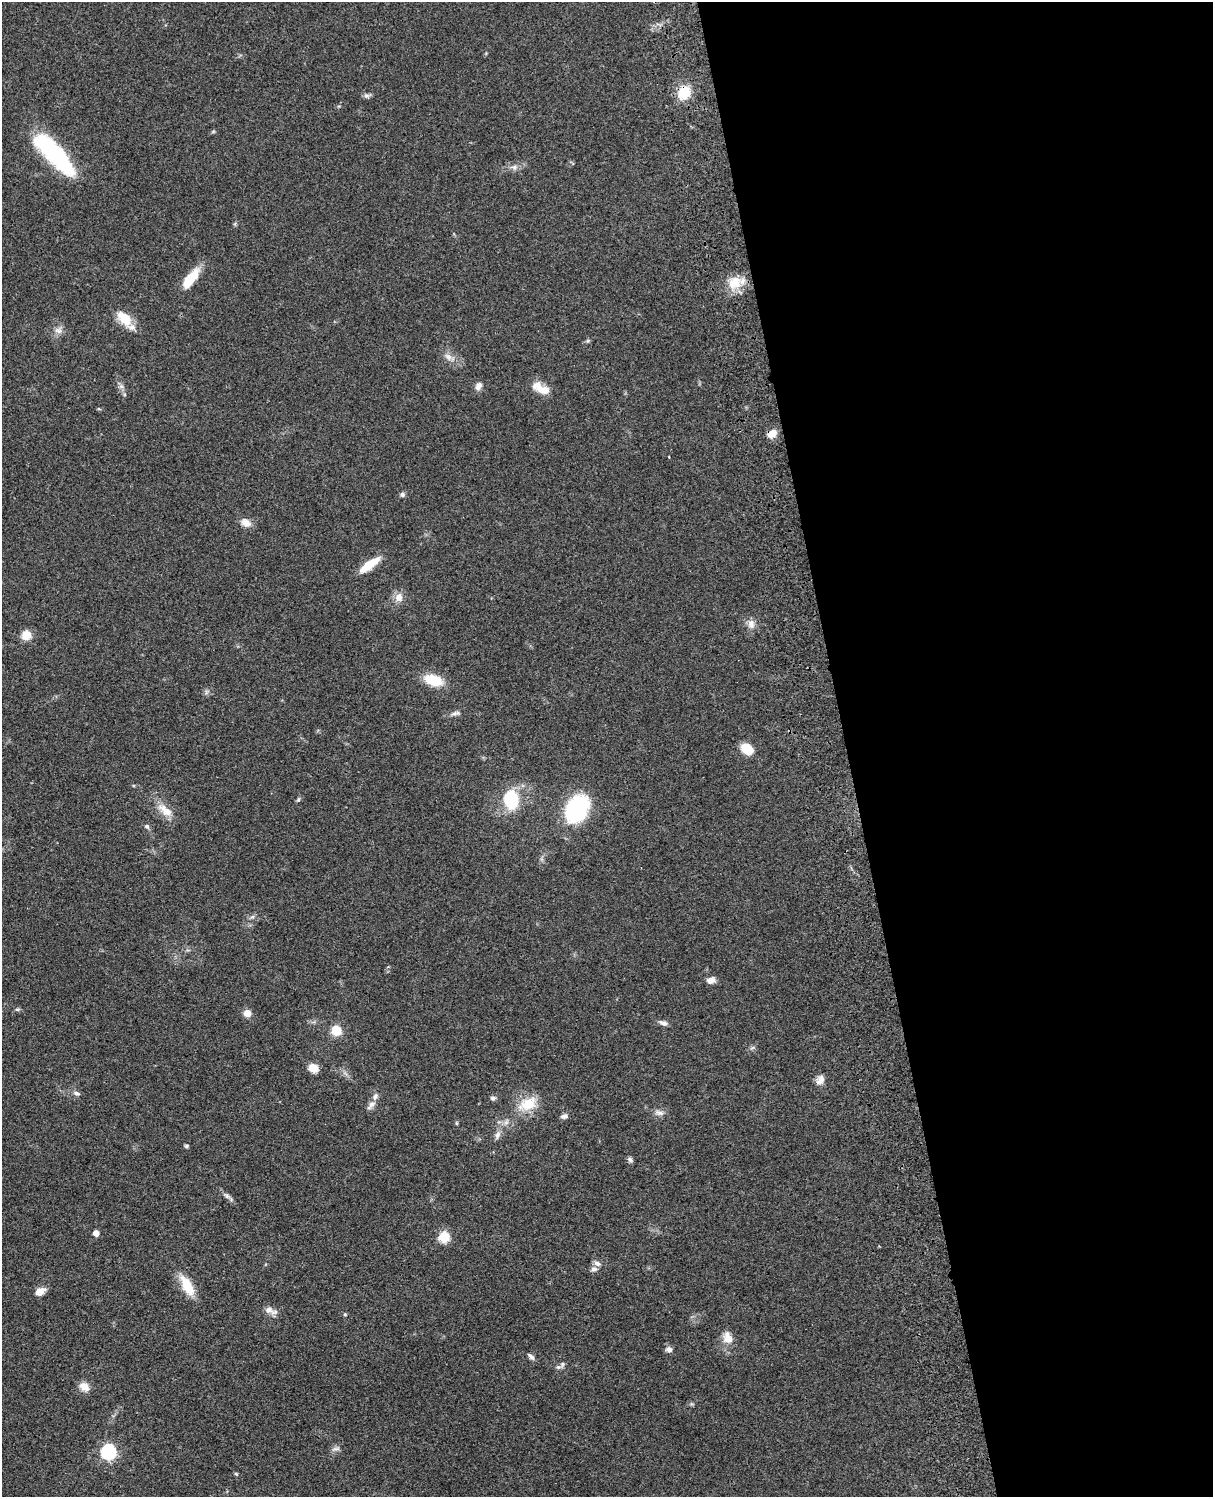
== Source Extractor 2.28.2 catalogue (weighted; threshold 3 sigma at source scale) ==
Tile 8 of 4 x 3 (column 4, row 2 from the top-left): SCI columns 3756-4966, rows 1773-3267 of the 5085 x 4926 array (HDU 1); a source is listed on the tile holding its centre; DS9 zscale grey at full resolution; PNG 1215 x 1499 px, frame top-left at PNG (2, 2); no overlay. Shown black and unused: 30% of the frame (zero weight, under 3 of 4 exposures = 6% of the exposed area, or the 3 px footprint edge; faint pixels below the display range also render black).
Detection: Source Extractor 2.28.2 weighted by HDU 2 'WHT'; one run over the whole footprint, this tile lists its part. Background 0.081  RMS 0.0058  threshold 0.0262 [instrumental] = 3 sigma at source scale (4.5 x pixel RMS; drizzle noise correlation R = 1.50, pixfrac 1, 0.05/0.05 arcsec/px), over >= 5 px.
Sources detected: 68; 1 inside a brighter object's white glare — not listed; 3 inside a brighter listed object's ellipse — not listed separately; the other 64 listed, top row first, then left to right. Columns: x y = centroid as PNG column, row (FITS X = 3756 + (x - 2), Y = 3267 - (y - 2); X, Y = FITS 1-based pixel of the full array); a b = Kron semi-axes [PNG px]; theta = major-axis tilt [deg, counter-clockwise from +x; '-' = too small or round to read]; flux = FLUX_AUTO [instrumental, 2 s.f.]
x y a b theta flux
684 92 13 11 63 18
366 96 8 7 - 1.6
56 155 47 19 -46 63
514 167 9 7 15 2.5
191 278 28 10 51 13
734 282 20 16 41 11
124 318 20 12 -49 12
58 330 12 8 -10 3.2
588 341 6 4 88 0.78
448 357 12 7 -39 3.3
121 386 6 6 - 1.6
478 386 11 8 61 2.8
537 386 15 14 - 5.7
772 433 12 9 32 4.8
402 494 6 6 - 1.4
246 523 14 10 -26 4.5
369 565 26 8 36 12
399 597 10 9 - 4.7
751 624 13 9 -78 4.1
26 635 10 10 - 7.7
433 680 18 10 -18 18
206 692 7 4 72 1.1
456 713 14 5 7 2.1
747 749 12 9 -34 11
298 799 7 4 70 0.93
511 799 23 16 -81 26
577 809 24 17 60 64
165 810 25 11 -38 8.5
147 826 7 6 - 1.3
711 980 11 8 15 3
17 1009 8 4 8 0.89
247 1013 8 8 - 4.3
663 1023 11 6 -16 2.2
336 1030 13 12 - 7.7
752 1048 7 4 19 1
313 1068 9 8 - 6.7
820 1080 13 9 54 3.8
77 1093 10 6 -20 1.9
493 1098 8 5 7 1.3
528 1104 27 17 22 15
371 1105 15 7 49 2.9
659 1113 15 7 -14 2.9
564 1116 8 6 12 2.2
456 1123 6 3 -71 0.61
497 1135 12 7 69 2.8
186 1146 6 4 15 0.91
630 1159 7 6 - 1.5
227 1196 12 6 -32 2.1
96 1233 4 4 - 5
444 1237 6 6 - 41
597 1263 11 6 -27 2.1
594 1269 9 7 1 2
187 1286 29 12 -62 13
40 1291 9 6 30 7.4
269 1310 10 9 - 4
345 1314 5 4 - 0.67
727 1338 17 12 -75 6.6
669 1349 9 7 -21 2.2
531 1356 11 5 -44 1.8
562 1364 11 5 76 1.6
84 1387 14 11 -38 4.7
335 1449 13 5 12 1.9
108 1452 6 6 - 120
236 1474 5 4 - 0.67
Overlapping masked pixels (flux is a lower limit): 2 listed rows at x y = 684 92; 772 433